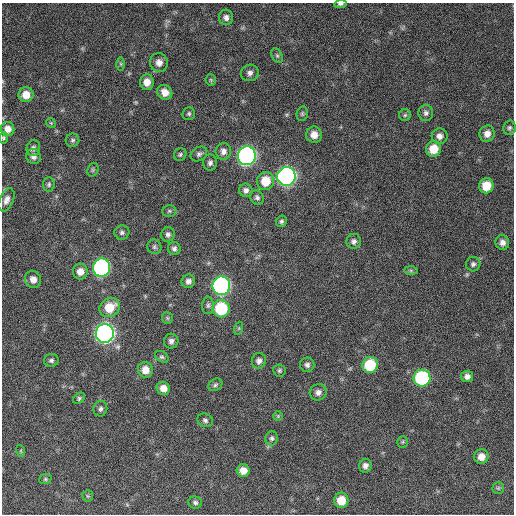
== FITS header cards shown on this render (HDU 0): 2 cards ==
NAXIS1  =                  512 / Axis length
NAXIS2  =                  512 / Axis length

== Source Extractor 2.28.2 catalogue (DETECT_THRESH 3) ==
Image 512 x 512 px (HDU 0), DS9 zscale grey, 1 PNG px = 1 image px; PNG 516 x 516 px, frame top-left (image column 1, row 512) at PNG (2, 3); each listed source drawn as its Kron ellipse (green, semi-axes under 4 px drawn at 4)
Background 752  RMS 27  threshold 80.8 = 3 sigma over >= 5 px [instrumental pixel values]
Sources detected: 87; all 87 listed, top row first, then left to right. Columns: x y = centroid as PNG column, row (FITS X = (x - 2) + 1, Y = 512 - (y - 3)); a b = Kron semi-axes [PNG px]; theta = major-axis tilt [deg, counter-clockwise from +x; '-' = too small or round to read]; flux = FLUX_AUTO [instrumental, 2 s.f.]
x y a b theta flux
340 4 6 4 5 4100
226 17 8 7 - 7700
277 56 8 5 -63 3700
159 63 9 9 - 13000
121 64 6 4 -89 2900
250 73 9 8 - 7700
211 80 6 5 - 2700
147 82 8 7 - 16000
165 92 8 7 - 15000
26 95 7 7 - 20000
426 113 8 7 - 6000
189 114 6 6 - 3600
302 114 7 5 76 3300
405 115 6 6 - 3300
51 123 5 4 - 2000
509 128 7 6 - 4200
8 129 7 6 - 14000
487 134 8 7 - 13000
314 135 8 8 - 16000
440 136 8 8 - 9600
3 138 5 4 - 2700
73 140 7 6 - 4100
33 148 8 6 78 5100
433 149 8 7 - 34000
223 151 8 8 - 8500
180 154 6 6 - 3600
199 154 9 6 35 5400
33 156 7 7 - 8100
247 156 9 9 - 760000
210 163 8 7 - 6200
93 170 7 5 70 3100
286 176 9 9 - 780000
265 181 9 8 - 38000
49 184 7 6 - 3600
486 186 7 7 - 37000
246 190 7 6 - 7600
257 198 7 6 - 5000
6 200 12 7 67 9400
169 211 7 6 - 3700
281 221 6 5 - 4200
122 232 7 7 - 4700
168 234 7 6 - 5600
354 241 7 7 - 6600
502 243 7 7 - 9600
154 247 7 7 - 4200
174 249 7 6 - 5300
473 264 7 7 - 5400
101 268 9 8 - 400000
80 271 8 7 - 15000
411 271 7 4 -1 2900
33 279 8 8 - 13000
188 281 7 6 - 7600
221 286 9 9 - 620000
208 305 9 6 89 5100
110 307 10 9 - 39000
221 309 8 8 - 110000
167 318 6 5 - 2700
239 328 6 4 71 2600
105 333 9 9 - 930000
171 341 7 7 - 7000
162 357 7 5 -33 3500
51 360 7 6 - 4800
259 361 8 7 - 7200
307 365 7 7 - 5900
370 365 8 7 - 83000
145 370 8 7 - 20000
279 371 6 6 - 3500
467 376 6 5 - 8100
422 378 8 8 - 240000
215 385 7 5 33 3700
163 388 7 6 - 15000
318 392 8 8 - 8600
79 398 7 5 39 3400
100 409 8 6 73 5500
278 416 5 5 - 2500
205 420 8 6 -28 4900
271 438 7 6 - 4500
403 442 6 5 - 2800
21 451 6 3 -72 2000
481 457 7 7 - 15000
365 466 7 6 - 8500
243 470 6 6 - 17000
45 479 6 5 - 2800
498 488 6 6 - 3100
88 496 6 5 - 2600
341 500 7 7 - 34000
195 503 7 6 - 4700
At the frame edge (FLAGS 8, measured only in part): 2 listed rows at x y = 340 4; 3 138